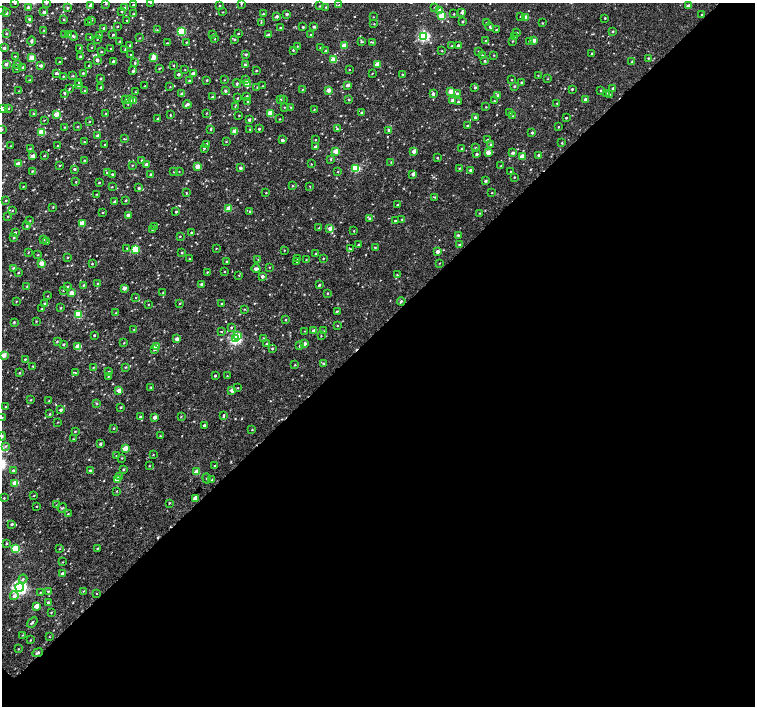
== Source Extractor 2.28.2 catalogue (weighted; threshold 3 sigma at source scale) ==
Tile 12 of 4 x 4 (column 4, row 3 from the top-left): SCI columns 4517-6021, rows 1569-2976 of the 6029 x 6020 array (HDU 1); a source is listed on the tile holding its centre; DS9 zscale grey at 2 x 2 block average (1 PNG px = mean of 2 x 2 image px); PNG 757 x 708 px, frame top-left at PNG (2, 3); each listed source drawn as its Kron ellipse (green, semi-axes under 4 px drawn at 4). Shown black and unused: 53% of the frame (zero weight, under 3 of 4 exposures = <1% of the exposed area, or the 3 px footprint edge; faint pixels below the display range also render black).
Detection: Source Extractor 2.28.2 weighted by HDU 2 'WHT'; one run over the whole footprint, this tile lists its part. Background 0.00241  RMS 0.0021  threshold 0.00944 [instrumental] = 3 sigma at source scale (4.5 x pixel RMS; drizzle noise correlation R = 1.50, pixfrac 1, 0.0396/0.0396 arcsec/px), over >= 5 px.
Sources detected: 556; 2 cosmic-ray / hot-pixel residue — neither listed nor drawn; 2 inside a brighter listed object's ellipse — not listed separately; of the other 552, all 500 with FLUX_AUTO >= 0.211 (the completeness limit of this list) listed and drawn (52 fainter detections not listed), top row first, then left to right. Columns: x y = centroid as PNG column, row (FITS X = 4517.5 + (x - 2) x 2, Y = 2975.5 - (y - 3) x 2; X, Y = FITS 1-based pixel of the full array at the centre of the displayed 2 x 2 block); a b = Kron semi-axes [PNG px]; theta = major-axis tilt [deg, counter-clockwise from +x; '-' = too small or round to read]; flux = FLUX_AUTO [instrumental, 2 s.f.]
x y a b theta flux
15 3 2 2 - 0.48
46 3 3 2 - 0.54
151 3 2 2 - 0.21
241 3 3 2 - 0.29
106 4 3 2 - 0.37
90 5 3 2 - 1.3
133 5 2 2 - 0.35
339 5 3 2 - 0.26
220 6 2 2 - 0.33
319 6 3 2 - 0.3
688 6 3 3 - 2.2
28 7 2 2 - 1.4
326 7 2 2 - 0.3
435 7 2 2 - 0.33
67 8 3 3 - 0.51
125 8 3 3 - 0.96
440 10 3 3 - 5.4
2 11 2 2 - 0.3
122 11 2 2 - 0.42
44 12 3 2 - 1.9
223 12 3 2 - 0.24
462 12 3 2 - 1.1
6 13 3 2 - 1
134 14 3 2 - 0.34
263 14 2 2 - 0.44
287 14 2 2 - 0.81
454 14 2 2 - 0.35
702 15 2 2 - 0.25
277 16 3 3 - 1.1
442 16 3 3 - 11
520 16 3 2 - 0.38
373 17 2 2 - 0.22
525 18 3 2 - 6.1
605 18 2 2 - 0.39
29 19 2 2 - 0.54
64 19 2 2 - 0.38
92 20 2 2 - 0.25
127 20 2 2 - 0.27
88 22 2 2 - 0.31
261 22 2 2 - 0.28
463 22 3 2 - 0.54
487 23 2 2 - 0.27
542 23 2 2 - 0.34
374 24 2 2 - 0.25
117 27 2 2 - 0.32
303 27 3 2 - 0.51
314 27 2 2 - 0.7
490 27 4 2 - 0.53
104 28 3 3 - 0.58
280 28 2 2 - 0.39
44 30 2 2 - 0.21
157 30 2 2 - 0.27
496 30 2 2 - 0.33
613 31 3 2 - 0.46
182 32 4 3 - 19
7 33 2 2 - 0.41
517 33 2 2 - 0.51
65 34 3 2 - 0.38
238 34 2 2 - 0.34
269 34 3 2 - 0.49
68 35 2 2 - 0.22
99 35 2 2 - 0.6
113 35 3 2 - 0.49
213 35 3 2 - 0.35
310 35 2 2 - 0.33
73 36 5 3 - 0.75
423 36 3 3 - 58
90 37 2 2 - 0.26
514 37 2 2 - 0.21
139 38 3 2 - 0.34
97 39 2 2 - 0.24
215 39 2 2 - 0.23
235 39 3 2 - 0.45
534 40 3 2 - 2.8
32 41 5 3 - 0.83
120 41 2 2 - 0.3
486 41 2 2 - 0.52
513 41 3 2 - 0.28
529 41 2 2 - 0.42
186 42 2 2 - 0.3
361 42 3 3 - 0.48
373 42 3 2 - 0.25
167 43 3 2 - 0.36
130 45 3 2 - 0.46
297 46 2 2 - 0.24
344 46 3 2 - 7.5
452 46 2 2 - 0.31
458 46 2 2 - 0.98
91 47 2 2 - 0.27
4 48 2 2 - 1.4
80 48 2 2 - 0.21
111 48 2 2 - 0.47
320 48 2 2 - 0.32
125 50 3 2 - 0.25
293 50 3 2 - 0.49
325 51 2 2 - 0.64
442 51 2 2 - 0.27
478 51 2 2 - 0.23
101 52 2 2 - 0.39
246 54 3 3 - 0.81
592 54 2 2 - 0.39
131 55 2 2 - 0.27
494 55 3 2 - 0.24
15 56 2 2 - 0.3
482 56 2 2 - 0.67
32 57 3 3 - 6.5
80 57 2 2 - 0.57
153 57 3 2 - 5.4
648 58 2 2 - 0.36
97 60 3 2 - 1.2
333 60 3 2 - 7.7
113 61 2 2 - 1.4
485 61 2 2 - 0.56
60 62 3 2 - 0.46
632 62 3 2 - 0.52
135 63 3 3 - 0.43
6 64 3 2 - 1.3
17 64 3 2 - 0.4
377 64 3 2 - 7.2
41 65 3 2 - 1.3
173 65 2 2 - 0.32
245 65 3 3 - 0.84
89 66 3 2 - 0.31
23 67 2 2 - 0.94
16 68 2 2 - 0.26
159 68 3 2 - 0.34
349 69 2 2 - 0.23
185 70 2 2 - 0.22
256 70 2 2 - 0.47
133 71 3 2 - 0.77
56 73 3 2 - 0.93
83 73 2 2 - 0.44
193 73 3 2 - 1.3
372 73 2 2 - 0.23
179 74 2 2 - 1.1
402 75 2 2 - 0.3
538 75 2 2 - 0.22
63 76 2 2 - 0.28
73 76 3 2 - 0.31
100 79 3 2 - 0.37
548 79 2 2 - 0.22
30 80 2 2 - 0.24
189 80 3 3 - 0.43
207 80 3 2 - 0.39
224 80 2 2 - 0.22
246 80 4 3 - 0.57
512 80 2 2 - 0.34
79 82 3 2 - 0.32
521 82 2 2 - 0.48
237 83 4 3 - 0.54
247 84 3 3 - 8.7
78 85 3 2 - 0.69
348 85 2 2 - 2.2
145 86 2 2 - 0.27
263 86 2 2 - 0.25
514 86 2 2 - 0.47
101 87 2 2 - 0.44
170 87 2 2 - 0.22
257 87 3 2 - 0.24
69 88 3 2 - 0.29
475 88 2 2 - 0.6
613 88 2 2 - 0.88
572 89 2 2 - 0.47
84 90 2 2 - 0.28
302 90 2 2 - 0.3
328 90 2 2 - 3.7
601 90 2 2 - 0.4
19 91 2 2 - 0.24
225 91 3 3 - 0.78
135 92 2 2 - 0.25
451 92 3 2 - 8.9
64 93 3 2 - 0.49
457 93 3 3 - 0.66
606 93 2 2 - 0.35
182 94 3 3 - 2
433 94 2 2 - 1.5
610 94 2 2 - 0.27
498 95 2 2 - 0.48
247 96 2 2 - 0.5
213 97 3 2 - 0.97
238 98 2 2 - 0.39
126 99 2 2 - 0.39
130 99 4 3 - 0.5
281 99 2 2 - 0.31
349 99 2 2 - 0.58
586 99 2 2 - 2.1
283 100 2 2 - 0.26
453 100 3 3 - 1.9
133 101 3 2 - 5.5
248 101 2 2 - 0.34
494 101 2 2 - 0.37
458 102 2 2 - 0.9
557 103 2 2 - 0.27
128 104 3 2 - 0.22
187 104 4 2 - 1.7
235 106 3 2 - 0.27
284 107 2 2 - 0.33
291 107 3 2 - 0.34
486 107 2 2 - 0.25
3 108 2 2 - 2.8
9 108 3 2 - 0.3
314 110 3 2 - 0.29
361 112 3 3 - 0.48
34 113 3 2 - 0.37
206 113 2 2 - 0.32
270 113 3 3 - 9.8
509 113 3 2 - 0.36
56 114 3 2 - 6.2
106 114 3 2 - 0.22
170 115 3 2 - 0.4
239 115 2 2 - 0.25
513 116 2 2 - 0.32
475 117 3 3 - 0.78
566 118 2 2 - 0.48
158 119 2 2 - 0.45
280 119 2 2 - 0.28
44 120 2 2 - 0.21
249 120 2 2 - 1.1
89 121 3 2 - 0.25
77 126 3 2 - 0.3
468 126 2 2 - 0.38
65 127 2 2 - 0.32
558 127 2 2 - 0.33
211 129 3 2 - 0.58
250 129 2 2 - 0.23
259 129 2 2 - 0.6
337 129 3 2 - 0.3
2 130 3 2 - 0.31
389 130 2 2 - 1.3
42 132 3 3 - 11
234 132 3 2 - 7
532 133 2 2 - 0.58
98 136 2 2 - 2.2
124 139 3 2 - 0.29
282 140 3 2 - 1.5
315 140 2 2 - 0.24
487 140 2 2 - 0.53
84 142 2 2 - 0.39
226 142 3 2 - 0.28
562 143 2 2 - 0.41
105 144 2 2 - 0.46
206 144 4 2 - 0.65
490 144 3 2 - 0.38
10 146 2 2 - 0.28
58 146 2 2 - 0.23
316 147 2 2 - 2.4
476 147 2 2 - 0.3
204 148 3 3 - 0.49
30 149 3 2 - 0.29
461 149 3 2 - 0.34
336 151 3 2 - 7.4
414 151 3 2 - 2.2
488 152 2 2 - 5
513 153 3 2 - 1
477 154 2 2 - 0.72
539 155 3 2 - 0.74
33 156 3 2 - 2.1
44 156 2 2 - 0.35
522 157 3 3 - 8.6
438 158 2 2 - 0.43
331 159 4 2 - 0.36
84 160 3 2 - 0.33
142 160 2 2 - 0.79
391 162 3 2 - 0.23
19 163 3 2 - 3.3
146 164 3 2 - 2
311 164 2 2 - 0.22
132 165 2 2 - 0.29
60 166 3 2 - 0.33
501 166 3 2 - 0.23
197 167 3 2 - 5.9
241 168 2 2 - 1.4
356 168 3 3 - 22
459 168 2 2 - 0.36
75 169 2 2 - 0.79
471 170 2 2 - 1.3
32 171 3 2 - 0.36
179 171 2 2 - 0.21
510 171 2 2 - 0.24
174 172 2 2 - 0.28
338 172 2 2 - 0.26
107 173 2 2 - 0.75
112 174 2 2 - 0.46
151 174 2 2 - 0.9
413 174 3 2 - 1.1
514 177 2 2 - 0.37
486 181 3 2 - 1.1
76 182 2 2 - 0.27
99 183 2 2 - 0.36
23 186 2 2 - 0.25
292 186 3 2 - 0.34
310 186 2 2 - 0.22
112 187 3 2 - 0.22
139 188 3 2 - 0.7
492 192 2 2 - 0.31
186 193 2 2 - 0.34
266 193 2 2 - 0.27
97 194 3 2 - 0.31
435 197 3 3 - 0.49
6 200 2 2 - 0.39
126 200 2 2 - 0.51
115 202 2 2 - 0.78
398 205 2 2 - 0.69
53 207 3 2 - 0.27
229 208 3 3 - 8.2
12 210 3 2 - 0.23
250 211 3 2 - 0.34
102 212 2 2 - 0.22
176 212 2 2 - 0.52
480 213 2 2 - 0.24
128 215 3 2 - 1.9
8 216 2 2 - 0.21
369 218 3 3 - 0.61
402 219 3 3 - 0.4
30 221 3 2 - 0.28
395 221 2 2 - 0.64
82 223 3 2 - 8.7
27 226 3 2 - 0.57
154 226 3 2 - 0.38
319 228 3 2 - 0.26
330 228 3 2 - 3.4
152 230 2 2 - 0.25
354 231 3 2 - 0.28
15 232 2 2 - 0.66
191 232 2 2 - 0.52
458 235 3 2 - 0.6
180 236 2 2 - 0.28
14 238 3 3 - 0.43
43 239 3 3 - 0.61
46 242 3 2 - 0.3
358 245 3 2 - 0.44
460 245 3 2 - 0.72
375 247 2 2 - 0.38
127 248 3 2 - 0.32
216 248 2 2 - 0.24
135 249 3 3 - 15
350 249 3 3 - 0.36
284 250 2 2 - 0.24
28 252 2 2 - 0.27
437 252 2 2 - 2.6
182 253 2 2 - 0.42
316 253 2 2 - 0.47
38 255 3 2 - 0.29
67 257 2 2 - 0.25
323 258 2 2 - 0.31
189 259 3 2 - 0.36
298 259 2 2 - 0.43
258 260 2 2 - 0.22
306 260 2 2 - 0.22
227 261 3 2 - 0.63
297 262 2 2 - 0.21
41 263 3 2 - 5.9
439 263 2 2 - 0.24
92 264 2 2 - 0.33
269 267 2 2 - 0.29
14 268 3 3 - 0.72
256 269 4 2 - 1.8
207 272 3 2 - 0.28
224 272 2 2 - 0.22
18 273 2 2 - 0.35
239 275 2 2 - 0.26
397 275 3 2 - 0.28
262 276 2 2 - 2
97 284 3 2 - 0.3
202 284 3 2 - 1.3
84 285 3 2 - 0.53
319 285 2 2 - 0.69
27 286 3 2 - 0.36
68 286 3 2 - 0.35
124 288 3 2 - 3
63 290 2 2 - 0.32
163 292 2 2 - 0.23
71 293 3 2 - 5.3
327 293 2 2 - 0.41
47 296 2 2 - 0.22
136 297 2 2 - 0.22
16 301 2 2 - 0.22
401 301 4 2 - 0.59
180 303 2 2 - 0.33
45 304 3 3 - 1.8
148 304 2 2 - 0.21
222 304 3 2 - 0.43
61 308 2 2 - 0.41
42 309 2 2 - 0.54
244 309 3 2 - 0.25
337 311 2 2 - 0.44
116 313 3 2 - 0.25
78 315 3 3 - 17
285 319 2 2 - 0.26
36 321 3 2 - 0.26
14 322 3 2 - 0.5
338 326 2 2 - 0.3
231 327 3 2 - 0.53
134 329 2 2 - 0.22
221 331 3 2 - 0.28
305 331 2 2 - 0.22
314 331 2 2 - 3.2
323 331 3 3 - 0.38
94 335 2 2 - 0.5
238 336 4 3 - 3.8
321 336 2 2 - 0.25
263 338 3 3 - 0.36
177 339 3 2 - 2.3
235 339 3 3 - 60
57 341 2 2 - 0.36
124 343 3 2 - 0.27
63 344 2 2 - 0.64
267 344 3 3 - 0.89
305 344 3 2 - 2.2
78 346 3 2 - 6.3
300 346 3 2 - 0.42
156 347 3 2 - 7
272 348 3 2 - 0.58
154 350 3 2 - 0.39
4 355 3 2 - 6
25 359 3 2 - 0.36
323 363 3 3 - 0.41
295 365 2 2 - 0.33
33 366 3 2 - 0.27
93 367 2 2 - 0.29
126 367 3 3 - 0.35
109 372 3 3 - 0.59
19 373 2 2 - 0.34
75 373 3 2 - 0.35
108 376 2 2 - 0.24
215 376 2 2 - 0.49
227 376 2 2 - 0.21
151 387 3 2 - 0.38
238 388 2 2 - 0.22
119 390 3 3 - 6.3
232 390 3 2 - 3.6
31 400 3 2 - 0.32
49 400 3 2 - 0.33
97 403 3 3 - 0.38
5 407 2 2 - 0.29
121 407 3 2 - 0.56
61 410 2 2 - 1
50 414 3 2 - 0.4
224 415 4 2 - 0.56
181 416 3 2 - 0.28
2 417 2 2 - 0.21
140 417 3 2 - 0.5
155 417 2 2 - 2.4
58 422 2 2 - 0.21
204 425 2 2 - 0.73
114 428 2 2 - 0.33
252 429 2 2 - 0.32
75 431 3 2 - 0.36
2 436 4 2 - 0.5
160 436 2 2 - 0.27
73 439 3 2 - 0.31
100 444 2 2 - 0.87
5 446 4 3 - 0.67
125 448 3 2 - 6
153 455 2 2 - 0.23
116 456 2 2 - 0.26
122 458 3 2 - 0.23
149 466 2 2 - 0.31
215 466 2 2 - 0.26
123 469 3 2 - 0.6
13 470 3 3 - 0.55
91 471 4 3 - 0.74
197 472 3 3 - 6.3
119 477 4 3 - 0.75
207 479 5 2 - 0.33
212 479 3 2 - 0.26
117 480 3 2 - 5.5
15 483 3 2 - 9.1
117 491 3 2 - 0.24
34 495 2 2 - 0.29
4 498 2 2 - 0.32
195 498 3 2 - 4.2
169 503 3 2 - 0.29
56 505 2 2 - 0.26
37 506 2 2 - 0.21
62 508 5 2 - 0.47
68 514 3 2 - 0.29
12 524 2 2 - 0.73
7 544 3 3 - 0.35
97 548 2 2 - 0.32
15 549 3 3 - 19
59 549 2 2 - 0.23
63 562 2 2 - 0.23
62 573 2 2 - 0.85
23 579 4 3 - 0.73
20 587 4 4 - 120
48 591 3 2 - 0.41
83 591 2 2 - 0.23
40 593 3 2 - 0.29
97 593 2 2 - 0.23
14 596 4 4 - 1.8
48 602 3 3 - 0.51
36 606 3 2 - 5.3
51 612 2 2 - 0.33
32 622 6 2 40 0.71
23 635 3 2 - 0.24
49 637 2 2 - 0.22
30 640 2 2 - 0.27
18 649 2 2 - 0.25
38 653 5 2 - 0.76
Overlapping masked pixels (flux is a lower limit): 1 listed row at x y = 38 653
Isophote crosses this tile's border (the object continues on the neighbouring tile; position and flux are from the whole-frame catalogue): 9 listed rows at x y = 15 3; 46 3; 151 3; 106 4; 2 11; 3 108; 2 130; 2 417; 2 436
Diffuse or blended objects may show on this block-average render without a row.